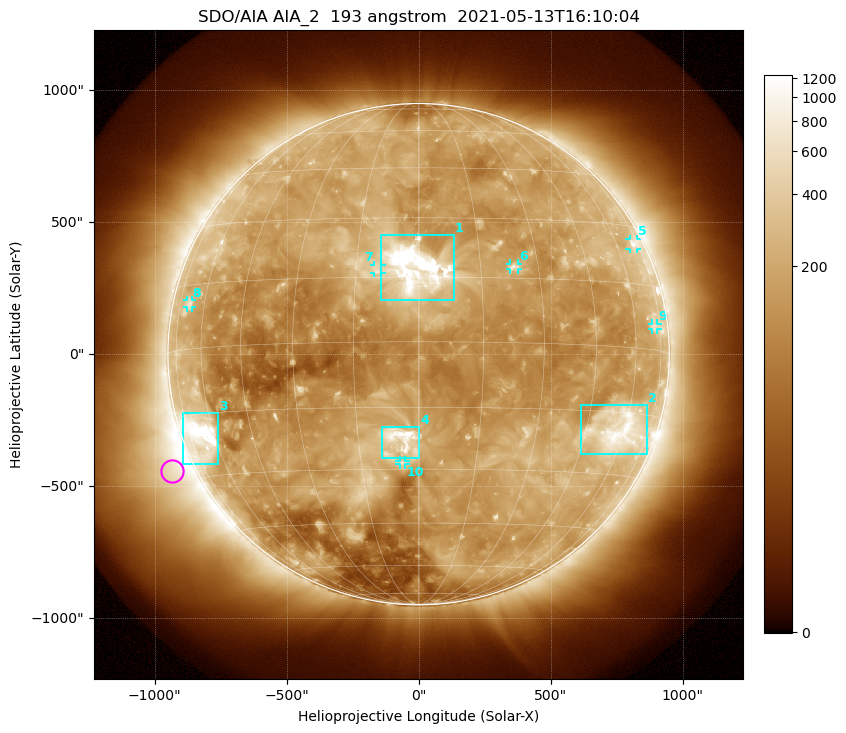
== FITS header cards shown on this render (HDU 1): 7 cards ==
TELESCOP= 'SDO/AIA '           / For AIA: SDO/AIA
INSTRUME= 'AIA_2   '           / For AIA: AIA_ATA1, AIA_ATA2, AIA_ATA3 or AIA_AT
WAVELNTH=                  193 / [angstrom] Wavelength
WAVEUNIT= 'angstrom'           / Wavelength unit: angstrom
DATE-OBS= '2021-05-13T16:10:04.843' / [ISO] Date when observation started; ISO 8
CTYPE1  = 'HPLN-TAN'           / CTYPE1: HPLN
CTYPE2  = 'HPLT-TAN'           / CTYPE2: HPLT

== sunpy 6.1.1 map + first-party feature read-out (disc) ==
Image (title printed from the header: SDO/AIA AIA_2  193 angstrom  2021-05-13T16:10:04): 1024 x 1024 px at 2.4 arcsec/px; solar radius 950 arcsec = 396 px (full disc in frame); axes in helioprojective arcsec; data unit not stated in the header (colour bar unlabelled)
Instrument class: DISC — disc imager (sunpy class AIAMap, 193 A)
Bright regions (active regions / flare kernels): reference = the median radial profile (limb darkening/brightening removed); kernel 9 px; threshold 5 sigma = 315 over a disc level ~144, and >= 1.15x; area >= 12 px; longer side >= 9 px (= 22 arcsec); searched inside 0.97 R_sun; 10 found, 10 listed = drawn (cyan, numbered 1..; 6 of them under ~33 arcsec drawn as corner ticks so the feature stays visible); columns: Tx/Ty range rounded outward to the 5 arcsec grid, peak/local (2 s.f.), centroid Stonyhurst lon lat
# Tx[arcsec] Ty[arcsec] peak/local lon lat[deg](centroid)
1 -145..135 205..450 15 -1 +17
2 615..865 -380..-195 6.5 +57 -19
3 -895..-760 -415..-220 13 -67 -20
4 -140..5 -395..-275 7.7 -4 -23
5 800..830 395..440 4 +70 +25
6 345..380 320..345 4.3 +24 +18
7 -170..-140 305..340 3.3 -10 +17
8 -875..-860 175..205 3 -68 +11
9 885..905 90..115 2.9 +71 +5
10 -75..-50 -420..-400 3.5 -4 -28
Off-limb structures (1.02-1.3 R_sun): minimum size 162 px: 6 found; the strongest spans PA ~90..145 deg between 1.02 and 1.3 R_sun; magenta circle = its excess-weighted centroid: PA ~115 deg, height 1.09 R_sun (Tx ~-935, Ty ~-445 arcsec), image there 4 x the reference